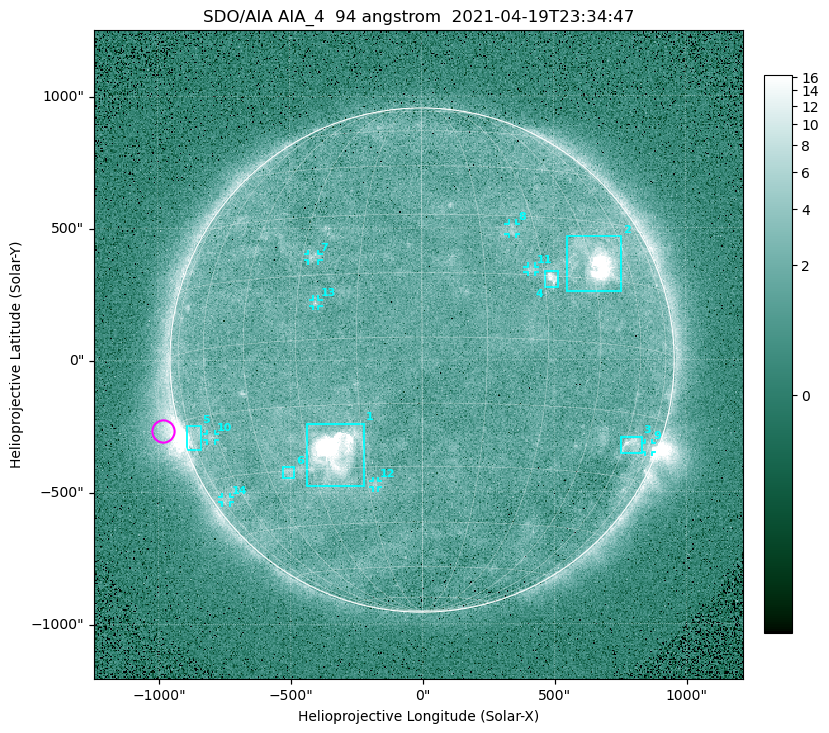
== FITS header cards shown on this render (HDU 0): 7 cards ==
TELESCOP= 'SDO/AIA '
INSTRUME= 'AIA_4   '
WAVELNTH=                   94
WAVEUNIT= 'angstrom'
DATE-OBS= '2021-04-19T23:34:47.12'
CTYPE1  = 'HPLN-TAN'
CTYPE2  = 'HPLT-TAN'

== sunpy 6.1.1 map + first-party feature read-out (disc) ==
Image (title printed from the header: SDO/AIA AIA_4  94 angstrom  2021-04-19T23:34:47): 512 x 512 px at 4.8 arcsec/px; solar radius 955 arcsec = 199 px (full disc in frame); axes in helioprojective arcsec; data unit not stated in the header (colour bar unlabelled)
Orientation: roll -0.137 deg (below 1 deg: not rotated)
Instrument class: DISC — disc imager (sunpy class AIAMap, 94 A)
Bright regions (active regions / flare kernels): reference = the median radial profile (limb darkening/brightening removed); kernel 5 px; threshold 5 sigma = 2.51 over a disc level ~1.76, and >= 1.15x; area >= 9 px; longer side >= 5 px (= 24 arcsec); searched inside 0.97 R_sun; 14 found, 14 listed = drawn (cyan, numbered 1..; 8 of them under ~33 arcsec drawn as corner ticks so the feature stays visible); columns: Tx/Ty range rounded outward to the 10 arcsec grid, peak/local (2 s.f.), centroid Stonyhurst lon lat
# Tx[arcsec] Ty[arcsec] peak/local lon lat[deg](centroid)
1 -440..-220 -480..-240 449 -23 -26
2 550..760 260..470 43 +47 +19
3 750..830 -360..-290 4.4 +64 -22
4 460..520 270..340 6.9 +32 +14
5 -900..-840 -340..-250 6.3 -73 -19
6 -530..-480 -450..-400 2.8 -38 -30
7 -430..-390 380..410 3.1 -27 +19
8 330..360 470..520 2.7 +23 +26
9 840..870 -350..-310 3.1 +75 -22
10 -820..-780 -300..-280 2.8 -63 -20
11 400..430 330..360 2.9 +27 +16
12 -190..-170 -480..-450 2.7 -13 -34
13 -410..-390 200..230 2.9 -25 +8
14 -760..-730 -540..-520 2.3 -72 -35
Off-limb structures (1.02-1.3 R_sun): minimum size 50 px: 6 found; the strongest spans PA ~85..115 deg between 1.02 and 1.21 R_sun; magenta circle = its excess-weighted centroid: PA ~105 deg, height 1.06 R_sun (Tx ~-980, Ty ~-270 arcsec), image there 5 x the reference